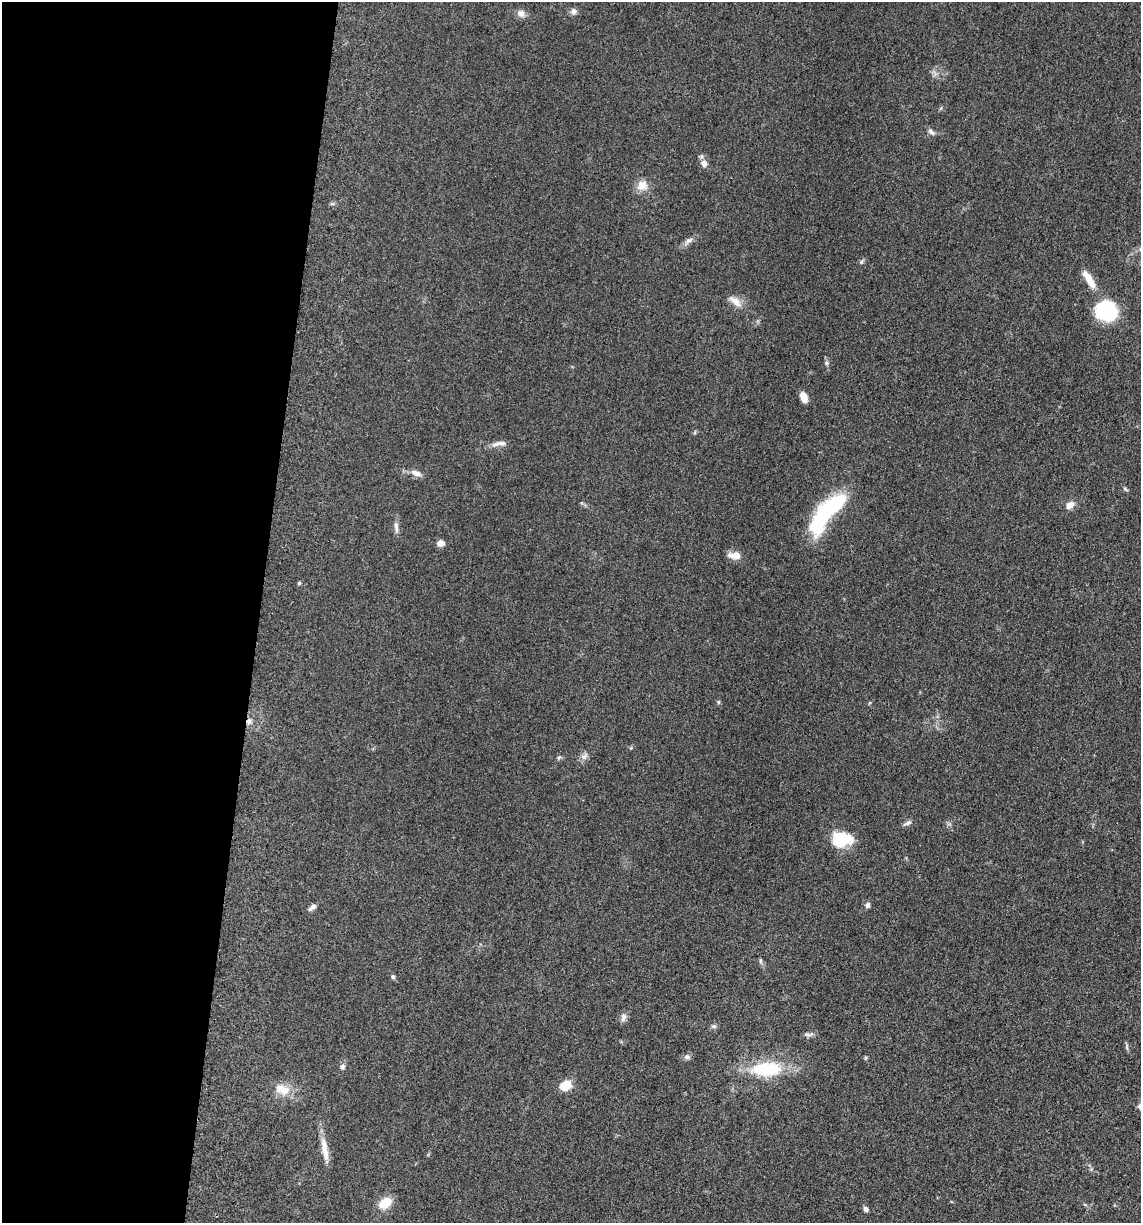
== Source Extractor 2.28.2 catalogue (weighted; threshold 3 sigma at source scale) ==
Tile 5 of 4 x 4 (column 1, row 2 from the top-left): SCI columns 246-1384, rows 2465-3685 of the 4978 x 4921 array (HDU 1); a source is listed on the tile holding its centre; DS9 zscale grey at full resolution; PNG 1143 x 1225 px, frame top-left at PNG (2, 2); no overlay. Shown black and unused: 23% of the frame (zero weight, under 3 of 5 exposures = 4% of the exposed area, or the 3 px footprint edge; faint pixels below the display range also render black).
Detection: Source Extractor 2.28.2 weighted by HDU 2 'WHT'; one run over the whole footprint, this tile lists its part. Background 0.0561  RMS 0.0058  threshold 0.0263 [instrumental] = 3 sigma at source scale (4.5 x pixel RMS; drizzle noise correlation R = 1.50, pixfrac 1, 0.05/0.05 arcsec/px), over >= 5 px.
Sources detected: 45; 1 inside a brighter object's white glare — not listed; the other 44 listed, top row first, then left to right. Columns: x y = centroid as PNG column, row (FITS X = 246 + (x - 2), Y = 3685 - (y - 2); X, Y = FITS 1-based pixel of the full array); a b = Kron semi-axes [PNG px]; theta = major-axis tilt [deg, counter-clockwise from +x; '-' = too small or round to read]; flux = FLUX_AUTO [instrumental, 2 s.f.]
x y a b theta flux
574 12 9 8 - 2.2
521 14 11 9 -44 3.1
931 132 11 6 -38 1.9
704 163 8 7 - 3
642 185 14 12 53 6.3
689 240 13 6 33 2.7
861 262 6 5 - 0.99
1089 279 26 8 -58 8.9
735 301 20 9 -40 4.9
1107 311 21 18 -24 46
826 363 5 5 - 1
803 397 10 6 -69 5.7
499 444 21 6 10 3.6
416 473 14 7 -23 3.6
1125 489 7 4 -38 0.82
1070 505 11 9 38 3.9
831 508 48 15 39 51
396 527 17 5 -84 2.6
440 543 8 6 1 3.6
735 555 15 8 -2 5.3
299 583 4 4 - 0.72
718 702 5 5 - 0.85
249 721 7 6 - 2.1
559 757 6 4 19 0.83
584 757 11 7 44 2.4
908 823 12 5 26 1.8
842 839 24 16 1 19
867 905 6 6 - 2
312 907 12 6 35 2.2
760 961 8 4 -82 1
393 977 6 5 - 1.1
623 1017 12 7 84 2.3
714 1026 8 4 -8 1.1
808 1034 14 5 1 1.8
1127 1047 10 3 86 1
687 1057 8 7 - 1.8
865 1058 6 4 88 0.71
342 1066 8 6 49 1.6
766 1069 36 16 2 34
565 1085 13 10 23 8.6
283 1090 22 13 -22 9
325 1149 34 8 -80 7.8
385 1203 12 9 35 12
866 1209 7 6 - 1.6
Overlapping masked pixels (flux is a lower limit): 1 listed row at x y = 249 721